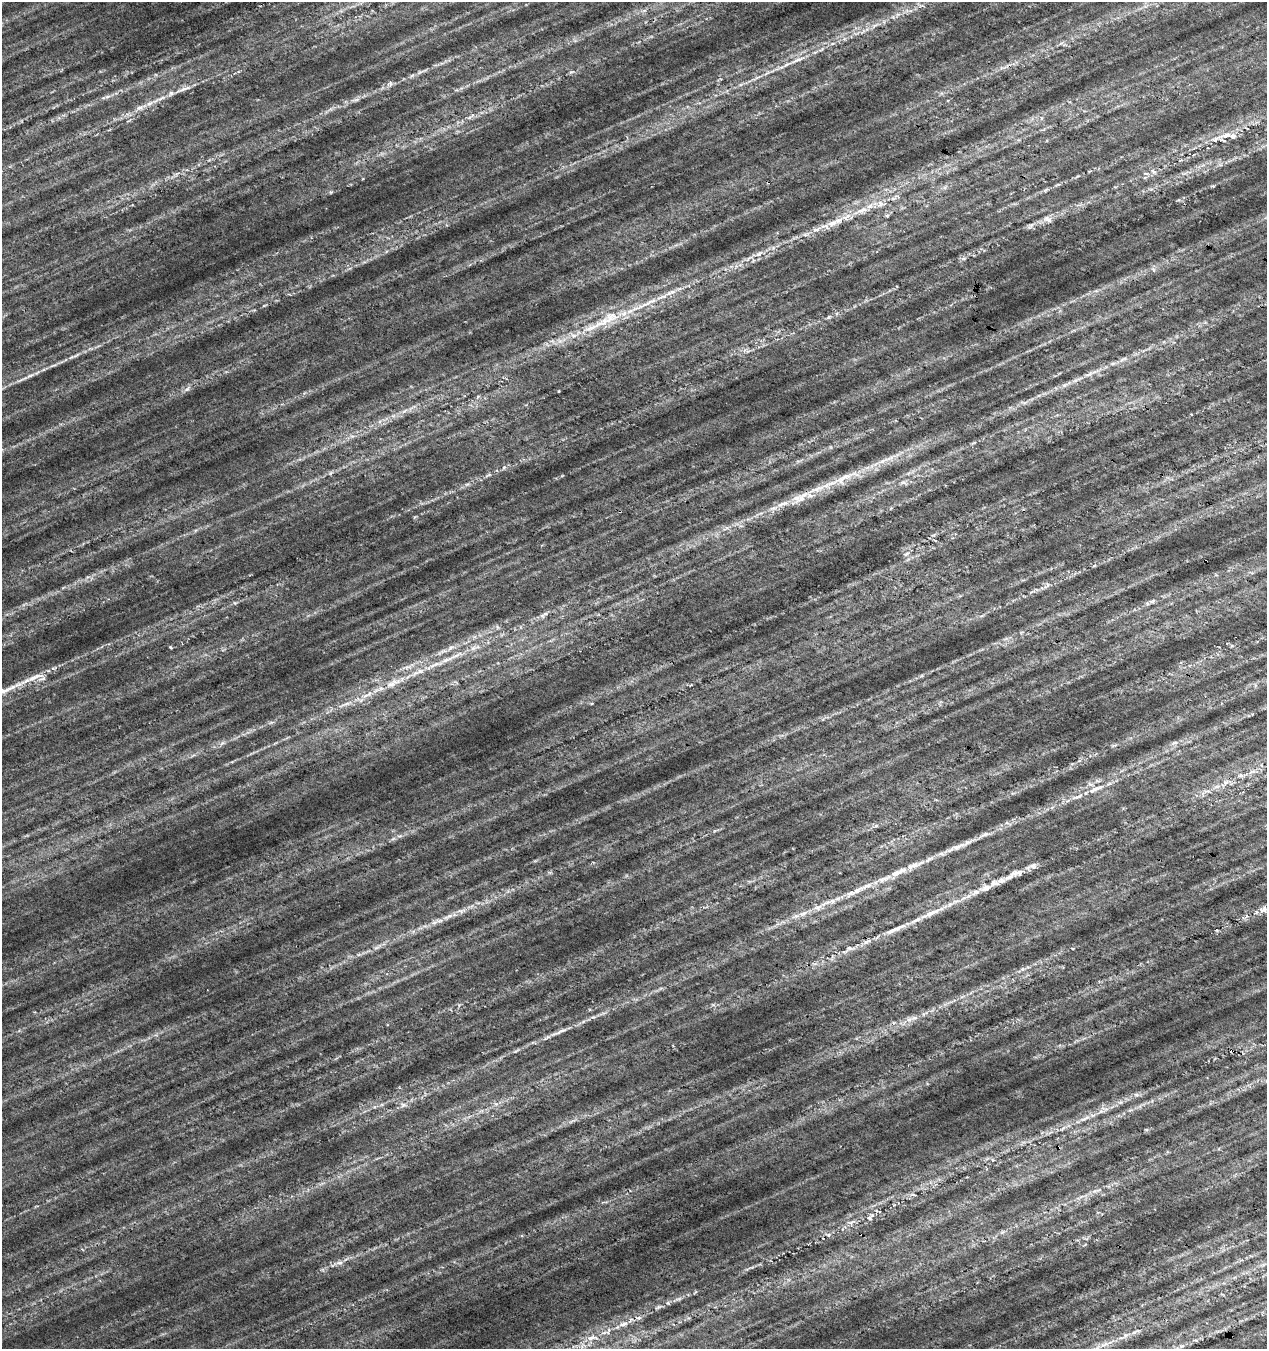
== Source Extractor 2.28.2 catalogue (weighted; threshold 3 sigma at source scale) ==
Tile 6 of 4 x 4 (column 2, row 2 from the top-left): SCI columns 1483-2747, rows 2707-4053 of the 5556 x 5402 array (HDU 1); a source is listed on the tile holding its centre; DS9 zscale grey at full resolution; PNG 1269 x 1351 px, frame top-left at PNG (2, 2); no overlay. Shown black and unused: <1% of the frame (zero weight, under 4 of 7 exposures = <1% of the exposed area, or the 3 px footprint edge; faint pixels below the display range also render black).
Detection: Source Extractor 2.28.2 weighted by HDU 2 'WHT'; one run over the whole footprint, this tile lists its part. Background 0.00813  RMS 0.012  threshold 0.048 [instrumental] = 3 sigma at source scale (4.09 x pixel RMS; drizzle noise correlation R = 1.36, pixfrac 0.8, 0.0396/0.0396 arcsec/px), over >= 5 px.
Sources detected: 78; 1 long thin detection or spike segment (spike, bleed or trail) — not listed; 13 inside a brighter listed object's ellipse — not listed separately; the other 64 listed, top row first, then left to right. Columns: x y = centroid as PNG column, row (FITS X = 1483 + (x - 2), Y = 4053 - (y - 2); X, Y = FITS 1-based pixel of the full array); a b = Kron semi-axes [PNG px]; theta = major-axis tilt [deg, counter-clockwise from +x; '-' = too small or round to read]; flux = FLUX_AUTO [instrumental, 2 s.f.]
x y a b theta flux
797 60 8 4 0 3
786 64 8 3 19 2.8
185 88 19 4 24 5.3
108 96 9 4 19 2.7
140 108 9 4 2 3.3
1226 135 12 6 21 6
1215 139 9 7 38 4.6
1153 171 7 4 -31 2.5
894 198 7 4 19 2.4
880 203 9 6 -87 5
862 210 19 5 14 9.8
887 215 6 4 19 1.6
1047 219 13 5 -38 3.4
832 223 17 8 20 11
759 254 6 5 - 2.7
671 292 17 4 21 5.9
647 303 16 4 35 5.1
610 317 25 13 43 22
1123 359 14 4 23 4.2
1089 374 12 3 32 3.5
30 375 12 4 19 3.7
187 389 7 4 44 2.6
882 461 12 5 23 6.1
504 467 6 4 46 1.7
844 478 37 10 30 25
802 497 23 9 48 12
782 504 18 5 19 8.8
906 554 8 4 35 2.1
545 614 6 4 18 2.1
497 627 6 4 -71 1.6
451 647 7 4 19 2.4
435 664 18 4 30 6
420 671 6 6 - 3.3
34 677 30 6 22 15
392 683 21 7 33 11
346 703 10 3 22 2.9
222 743 8 5 44 2.6
1175 743 8 4 9 2.5
1240 775 7 5 45 2.6
1226 782 7 4 19 3
1095 789 22 6 20 9.4
985 834 11 5 24 3.9
958 846 20 6 20 9.1
914 865 11 8 29 6.6
896 873 19 8 27 12
1016 873 20 8 13 9.9
994 883 14 9 2 8
857 890 14 7 32 7.4
976 892 11 7 15 5.2
818 907 12 6 25 5.7
1263 910 12 8 3 7.4
461 911 10 4 -26 2.5
932 913 28 7 23 13
449 916 7 4 18 2.7
440 921 7 4 19 2.8
894 929 29 6 25 11
849 948 7 5 -12 2.4
562 1030 13 5 21 4.4
403 1105 8 4 54 2.5
870 1218 6 4 -40 2.2
339 1263 11 4 5 3.8
623 1324 11 5 19 4.6
592 1338 14 6 20 6.7
1106 1344 7 4 -17 2.8
Overlapping masked pixels (flux is a lower limit): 1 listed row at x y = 802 497
Isophote crosses this tile's border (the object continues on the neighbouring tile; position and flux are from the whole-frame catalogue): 1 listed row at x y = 1263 910
Unlisted compact peaks at least as high as the median listed source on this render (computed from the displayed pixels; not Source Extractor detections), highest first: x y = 668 1303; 829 317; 921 676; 559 391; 828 1235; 571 72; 1083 1119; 170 647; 548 1037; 1153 601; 593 1017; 467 484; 658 1307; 390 83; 1094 566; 393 839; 331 192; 357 100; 235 603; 412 75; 909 1020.